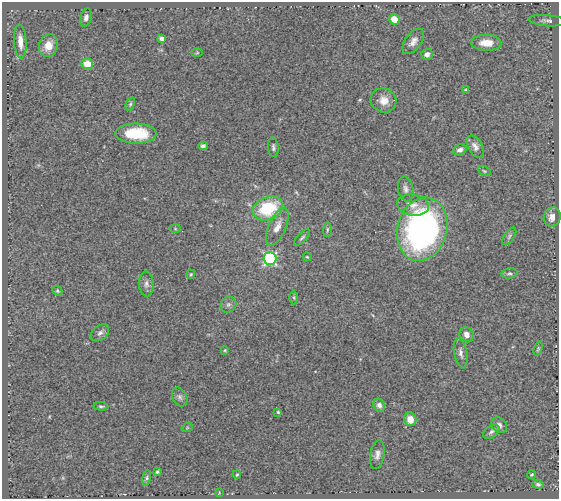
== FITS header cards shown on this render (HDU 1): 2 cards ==
NAXIS1  =                  557
NAXIS2  =                  497

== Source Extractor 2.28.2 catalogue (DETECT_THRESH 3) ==
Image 557 x 497 px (HDU 1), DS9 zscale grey, 1 PNG px = 1 image px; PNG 561 x 501 px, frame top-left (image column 1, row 497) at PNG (2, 2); each listed source drawn as its Kron ellipse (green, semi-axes under 4 px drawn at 4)
Background 0.655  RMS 0.057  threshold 0.171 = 3 sigma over >= 5 px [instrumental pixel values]
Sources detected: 58; all 58 listed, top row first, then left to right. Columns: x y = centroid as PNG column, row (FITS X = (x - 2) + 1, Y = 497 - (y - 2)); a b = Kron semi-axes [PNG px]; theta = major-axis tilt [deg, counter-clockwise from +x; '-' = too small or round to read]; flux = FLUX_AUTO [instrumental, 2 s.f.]
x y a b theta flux
86 18 9 5 75 16
394 19 5 5 - 51
547 21 19 5 -5 16
161 39 4 3 - 17
20 41 17 6 -86 41
413 41 15 8 53 25
486 43 15 8 -1 61
48 46 12 9 71 51
197 53 6 4 2 4.9
427 54 6 5 - 19
87 64 6 5 - 59
466 90 4 2 - 3.3
384 100 13 12 - 42
130 104 7 4 69 6.1
136 134 20 10 -1 170
203 146 5 4 - 8.6
475 146 12 7 -62 21
273 147 10 5 -85 9.9
460 150 6 5 - 16
484 171 7 4 -26 5.4
406 189 13 7 -79 18
413 205 16 10 -9 35
268 208 16 11 21 220
552 217 9 8 - 34
277 227 20 8 66 39
175 229 6 4 -2 4.2
422 229 32 25 75 1200
327 230 7 4 89 6.2
509 236 10 5 56 9
302 238 10 4 46 8.7
307 257 4 3 - 3.7
270 259 6 6 - 580
509 273 8 5 8 8.6
191 274 4 3 - 4.9
146 284 12 7 -86 17
57 291 5 4 - 5.3
294 297 7 4 -89 5.8
228 305 8 7 - 12
100 333 10 7 39 16
467 335 8 7 - 25
538 349 7 4 72 5.6
225 350 4 4 - 3.9
461 353 15 6 -79 19
180 397 10 7 -62 13
379 405 6 6 - 14
101 406 7 4 -5 6.2
278 412 3 3 - 4.1
410 419 7 6 - 39
499 425 8 7 - 16
187 428 5 3 - 3.3
491 432 9 6 38 11
377 454 14 7 79 21
157 472 4 4 - 6.5
237 475 4 3 - 4.2
532 475 4 4 - 5.2
147 478 8 4 82 7.6
538 484 6 4 -17 7.9
219 492 3 2 - 2.3